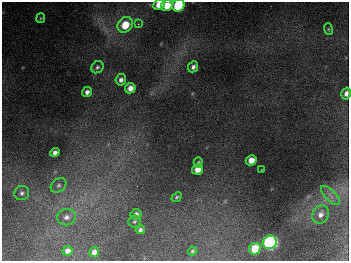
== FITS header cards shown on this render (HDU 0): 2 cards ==
NAXIS1  =                  347
NAXIS2  =                  259

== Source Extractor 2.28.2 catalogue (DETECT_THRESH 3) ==
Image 347 x 259 px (HDU 0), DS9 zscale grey, 1 PNG px = 1 image px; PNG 351 x 263 px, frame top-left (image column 1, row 259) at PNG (2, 2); each listed source drawn as its Kron ellipse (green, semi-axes under 4 px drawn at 4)
Background 677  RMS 51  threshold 152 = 3 sigma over >= 5 px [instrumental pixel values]
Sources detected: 32; all 32 listed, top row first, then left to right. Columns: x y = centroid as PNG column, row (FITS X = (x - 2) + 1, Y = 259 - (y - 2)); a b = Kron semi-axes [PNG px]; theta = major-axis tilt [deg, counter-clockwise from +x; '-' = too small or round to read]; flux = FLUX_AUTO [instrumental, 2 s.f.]
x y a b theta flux
159 4 6 5 - 4.2e+04
178 5 6 5 - 2.6e+05
167 6 6 5 - 6.5e+04
41 18 5 4 - 3.9e+03
138 24 4 4 - 4.1e+03
125 25 8 7 - 8.2e+04
328 29 6 4 -75 4.4e+03
97 67 7 5 36 7.8e+03
193 67 6 5 - 1.2e+04
121 80 6 5 - 1.3e+04
130 88 5 5 - 2.3e+04
87 92 5 4 - 1.3e+04
346 93 6 4 73 1.6e+04
55 152 5 4 - 1.5e+04
251 160 5 5 - 3.5e+04
198 162 5 4 - 5.1e+03
198 169 5 5 - 3.8e+04
261 170 3 2 - 2.0e+03
58 185 8 6 39 1.1e+04
22 193 7 7 - 1.1e+04
331 196 12 5 -45 1.9e+04
176 197 5 3 - 4.8e+03
136 214 5 5 - 1.2e+04
320 214 9 8 - 1.9e+04
66 217 9 8 - 2.1e+04
134 221 6 6 - 5.7e+03
140 230 5 4 - 9.3e+03
270 242 7 6 - 1.1e+06
255 249 6 5 - 1.2e+05
67 251 5 4 - 1.9e+04
192 251 4 3 - 4.9e+03
94 252 5 4 - 2.0e+04
At the frame edge (FLAGS 8, measured only in part): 3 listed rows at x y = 159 4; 178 5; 346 93